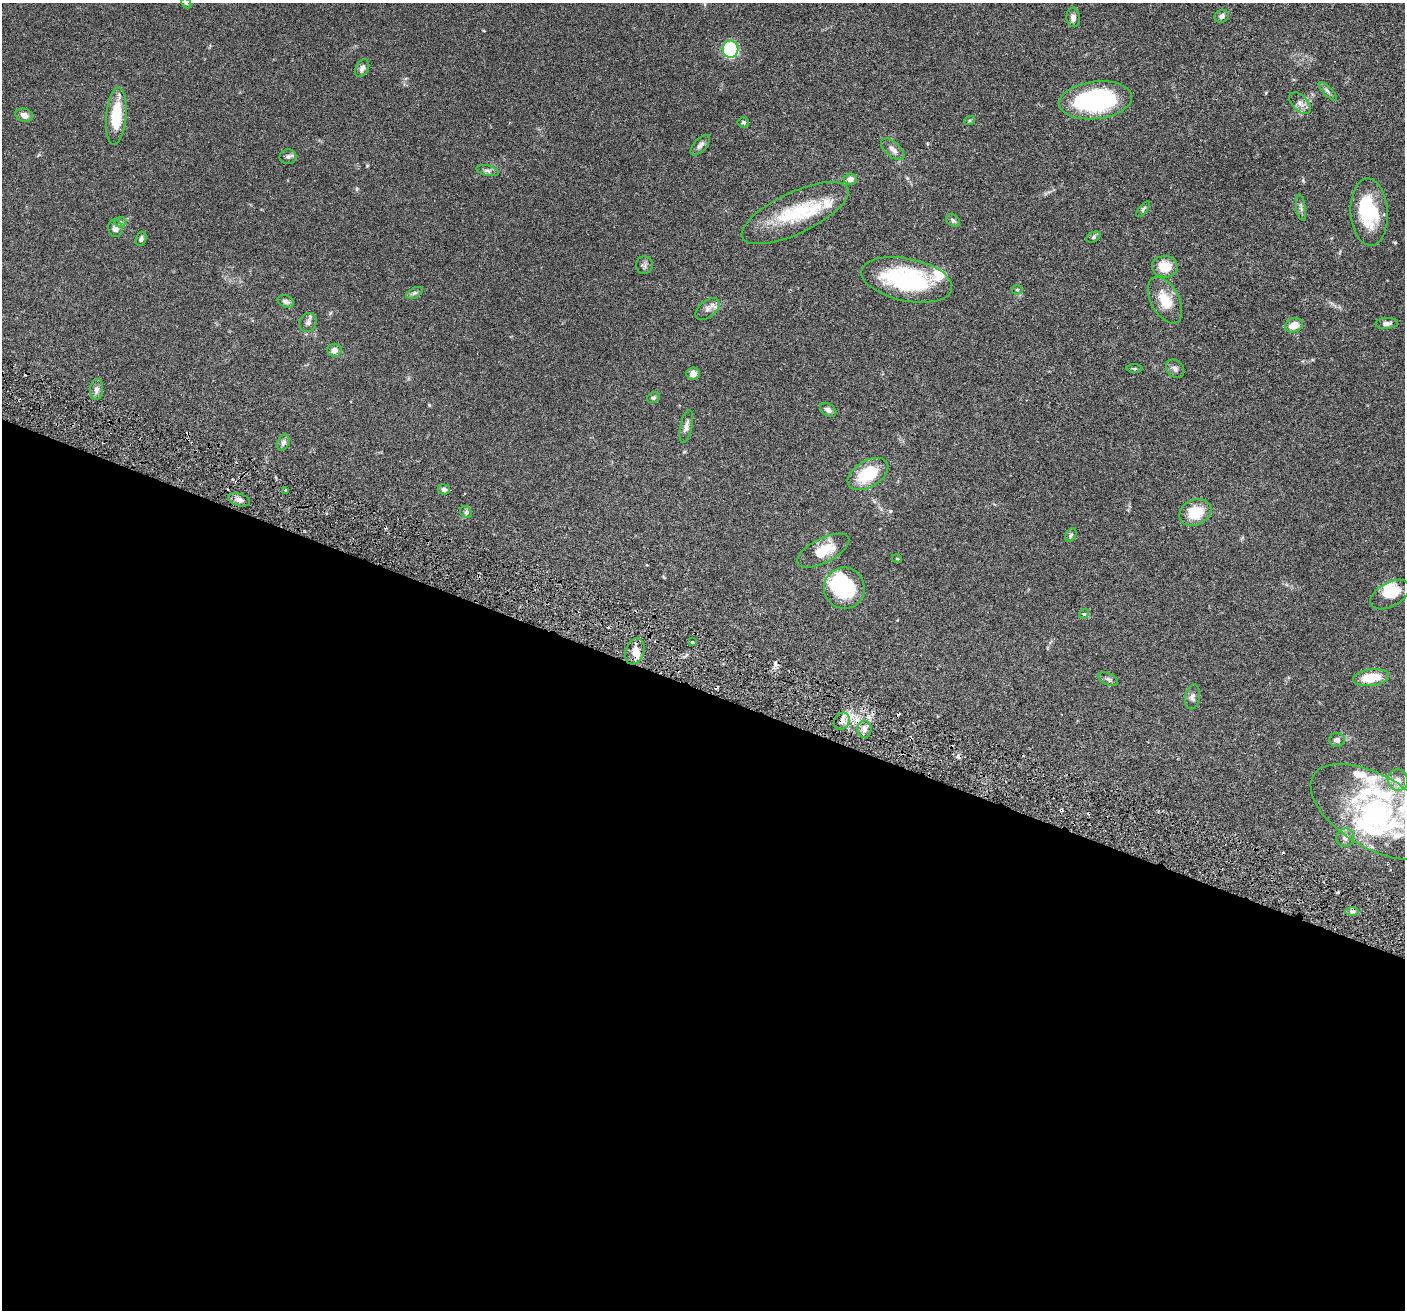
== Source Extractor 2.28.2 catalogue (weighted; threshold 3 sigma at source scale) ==
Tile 14 of 4 x 4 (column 2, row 4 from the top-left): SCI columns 1434-2836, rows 333-1640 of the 5669 x 5762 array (HDU 1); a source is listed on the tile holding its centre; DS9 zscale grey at full resolution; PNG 1407 x 1312 px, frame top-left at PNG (2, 3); each listed source drawn as its Kron ellipse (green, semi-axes under 4 px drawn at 4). Shown black and unused: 47% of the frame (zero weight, under 3 of 6 exposures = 3% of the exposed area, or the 3 px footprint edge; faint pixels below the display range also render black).
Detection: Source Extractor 2.28.2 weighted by HDU 2 'WHT'; one run over the whole footprint, this tile lists its part. Background 0.054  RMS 0.0031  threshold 0.0128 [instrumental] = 3 sigma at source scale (4.09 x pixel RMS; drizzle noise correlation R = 1.36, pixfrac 0.8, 0.05/0.05 arcsec/px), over >= 5 px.
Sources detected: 91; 5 inside a brighter object's white glare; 8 cosmic-ray / hot-pixel residue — neither listed nor drawn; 8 inside a brighter listed object's ellipse — not listed separately; the other 70 listed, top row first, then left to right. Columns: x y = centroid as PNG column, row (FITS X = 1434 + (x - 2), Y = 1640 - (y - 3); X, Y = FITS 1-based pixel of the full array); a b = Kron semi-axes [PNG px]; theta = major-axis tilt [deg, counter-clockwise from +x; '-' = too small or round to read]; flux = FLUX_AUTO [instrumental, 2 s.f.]
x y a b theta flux
186 3 6 4 -45 0.32
1222 16 7 6 - 0.95
1073 17 10 6 -85 1.2
730 49 8 8 - 21
362 68 9 6 62 1
1328 91 12 3 -45 0.66
1095 100 36 19 6 33
1300 103 13 7 -46 1.4
24 115 9 6 -18 1.5
116 116 29 10 85 10
969 121 5 3 - 0.31
743 122 6 5 - 0.46
700 145 13 6 47 1
893 149 14 7 -42 1.6
288 157 8 7 - 0.83
487 171 11 5 -13 0.78
850 179 6 5 - 1.9
1301 207 13 4 -81 0.82
1143 209 9 4 51 0.53
1369 212 33 18 -87 14
795 213 58 21 25 17
953 220 8 5 -38 0.68
120 222 6 5 - 0.54
115 228 9 7 -77 1.2
1093 237 7 5 27 0.54
141 239 7 5 73 0.64
644 265 9 8 - 0.79
1165 267 13 11 -3 5.3
907 280 46 21 -12 30
1017 290 5 5 - 0.35
414 293 9 5 26 0.69
1165 300 25 14 -62 6.2
286 302 8 6 -26 0.95
707 309 14 8 38 1.6
308 323 9 8 - 1.1
1387 323 11 5 3 1.2
1294 325 9 7 21 3.6
334 350 7 6 - 1.7
1134 369 8 4 0 0.41
1175 369 10 8 -45 0.95
693 373 7 6 - 1.5
96 389 10 6 83 1.2
653 398 6 5 - 0.45
828 410 9 6 -33 0.88
686 426 17 6 77 1.4
283 443 8 6 67 0.89
868 474 22 13 31 12
444 489 6 5 - 0.78
285 490 3 2 - 0.36
239 500 11 6 -16 1.3
466 512 7 5 -45 0.56
1195 512 16 12 25 7.5
1071 535 7 5 61 0.49
823 551 29 12 27 6.5
897 559 5 3 - 0.22
844 588 21 20 - 23
1390 594 21 12 29 6.1
1084 614 5 4 - 0.33
692 642 3 3 - 0.35
635 651 13 9 71 2.5
1371 678 18 8 7 6.9
1108 679 10 6 -26 0.8
1192 697 13 7 80 1.1
842 721 9 7 57 1.5
864 729 8 7 - 1.4
1337 740 7 7 - 1
1398 780 11 10 - 2.2
1375 812 71 36 -31 48
1345 838 9 9 - 1.3
1352 912 6 4 0 0.65
Overlapping masked pixels (flux is a lower limit): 2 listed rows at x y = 842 721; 864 729
Isophote crosses this tile's border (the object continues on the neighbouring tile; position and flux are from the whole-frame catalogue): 1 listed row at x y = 186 3